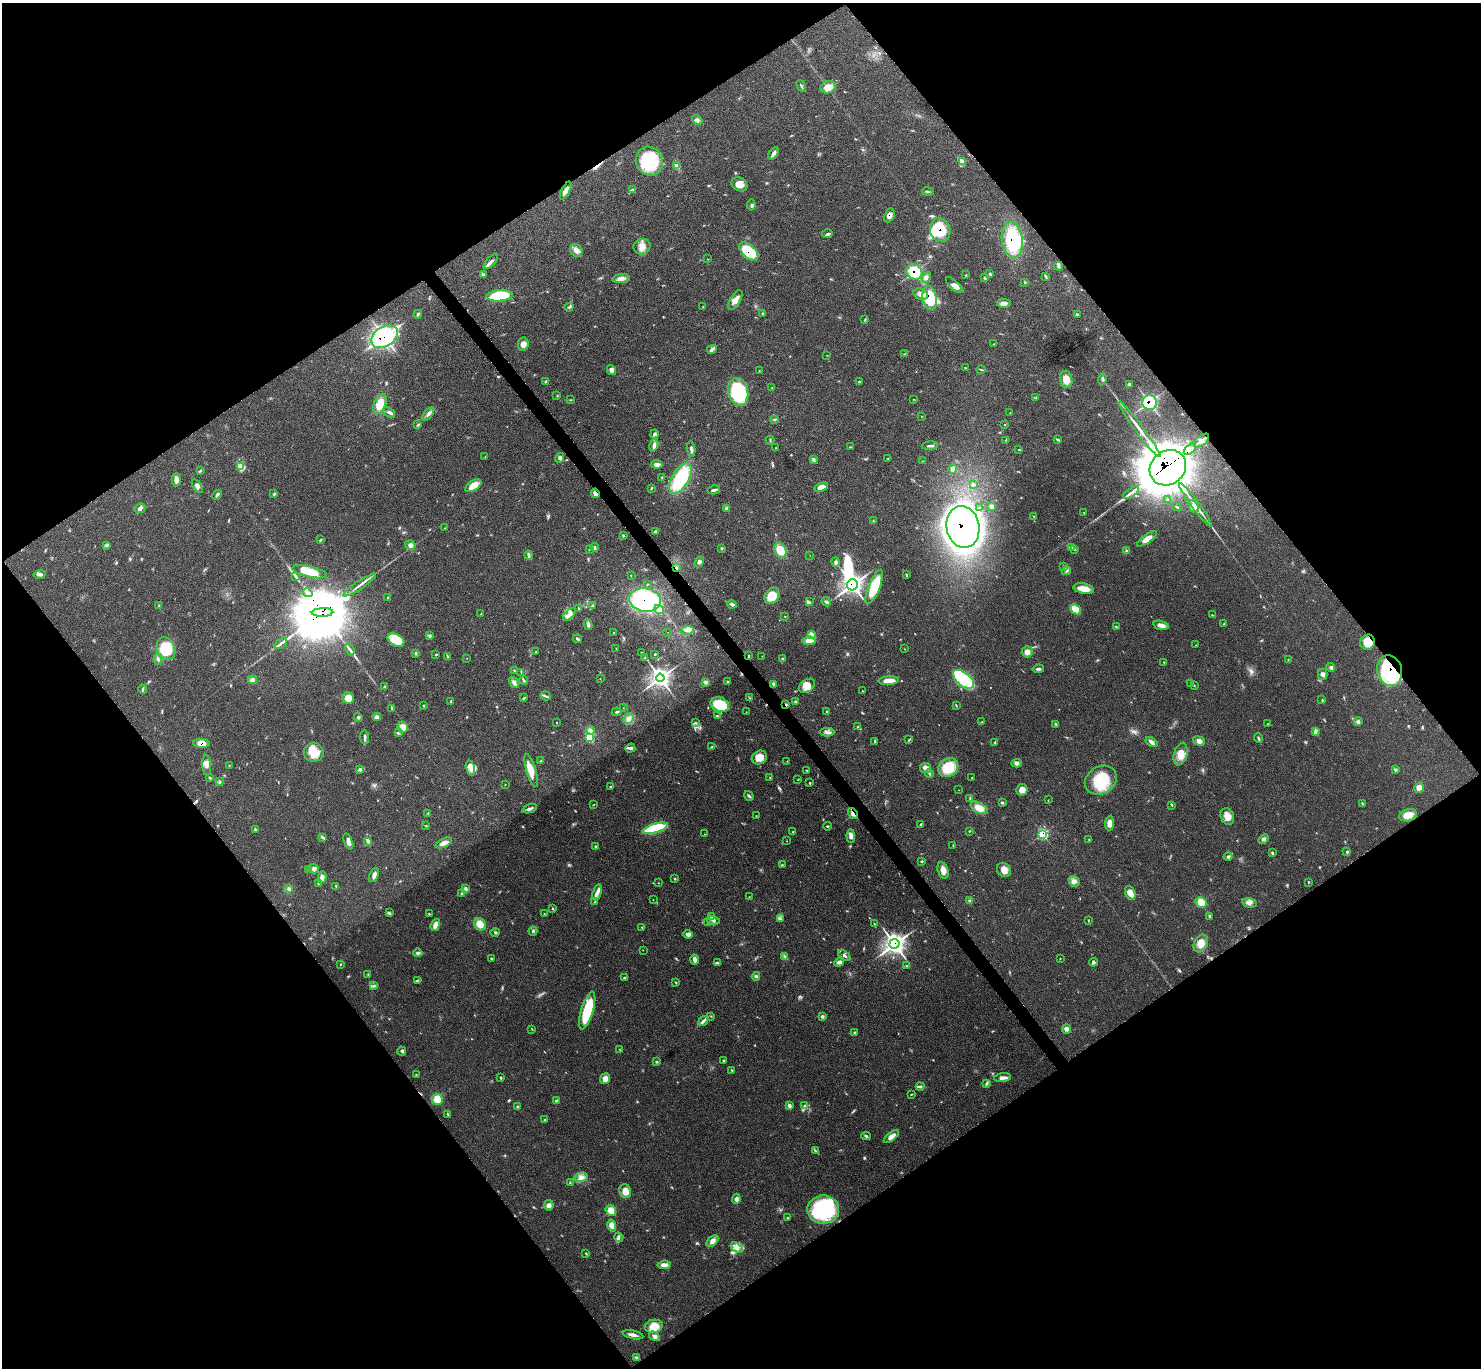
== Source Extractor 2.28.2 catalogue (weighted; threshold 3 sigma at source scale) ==
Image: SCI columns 8-5923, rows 163-5623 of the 5926 x 5923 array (HDU 1 of 3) = the unmasked area's bounding box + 8 px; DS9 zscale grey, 4 x 4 block average (1 PNG px = mean of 4 x 4 image px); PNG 1483 x 1370 px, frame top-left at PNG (2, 3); each listed source drawn as its Kron ellipse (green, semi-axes under 4 px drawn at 4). Shown black and unused: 50% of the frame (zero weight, under 3 of 4 exposures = <1% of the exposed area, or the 3 px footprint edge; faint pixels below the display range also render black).
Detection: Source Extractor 2.28.2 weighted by HDU 2 'WHT'. Background 0.063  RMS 0.0054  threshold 0.0244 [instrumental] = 3 sigma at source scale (4.5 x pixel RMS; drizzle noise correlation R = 1.50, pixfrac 1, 0.05/0.05 arcsec/px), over >= 5 px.
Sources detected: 495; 1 too faint to see at this stretch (4 x 4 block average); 15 inside a brighter object's white glare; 2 cosmic-ray / hot-pixel residue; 1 long thin detection or spike segment (spike, bleed or trail) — neither listed nor drawn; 9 coinciding with a brighter row at this scale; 25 inside a brighter listed object's ellipse — not listed separately; the other 442 listed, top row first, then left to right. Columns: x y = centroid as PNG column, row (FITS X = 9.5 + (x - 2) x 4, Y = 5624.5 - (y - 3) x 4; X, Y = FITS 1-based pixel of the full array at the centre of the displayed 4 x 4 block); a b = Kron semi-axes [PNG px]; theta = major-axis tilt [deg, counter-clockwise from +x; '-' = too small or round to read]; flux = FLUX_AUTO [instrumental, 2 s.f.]
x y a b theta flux
801 86 6 2 -62 3.3
828 87 8 6 18 23
697 120 5 4 - 9.5
773 153 7 4 55 9.8
649 161 15 13 -62 170
963 161 3 3 - 4.6
676 165 4 3 - 7.3
739 184 8 6 -29 31
632 190 3 2 - 3
566 191 9 3 64 20
928 191 6 2 -9 4.1
751 205 5 2 - 4.7
889 215 7 5 65 17
940 230 12 10 -69 99
827 233 5 2 - 4.6
1012 240 17 10 -82 190
642 247 9 7 23 26
576 250 6 6 - 15
749 252 11 6 -43 170
708 259 2 2 - 0.74
491 262 9 3 47 12
1059 266 4 3 - 6.1
914 272 8 7 - 110
483 274 3 3 - 4
989 274 3 2 - 3.8
966 275 2 2 - 1.2
1045 276 2 2 - 1.2
926 277 5 3 - 9.1
984 278 4 2 - 2.5
621 279 9 4 5 16
1025 282 3 2 - 1.6
954 285 11 4 -43 15
921 294 7 5 -25 22
499 296 13 5 6 170
930 298 12 7 -81 140
735 300 11 5 59 26
1004 303 7 4 -1 14
569 307 5 2 - 4.5
703 307 2 2 - 1.4
418 314 4 3 - 4.1
763 314 3 2 - 2.8
1078 315 2 2 - 1.5
865 319 4 2 - 2.5
384 337 14 10 33 430
523 344 7 5 83 20
993 344 2 2 - 1.1
712 349 5 4 - 7.9
905 353 2 2 - 1.2
827 355 2 2 - 1
965 368 3 2 - 1.8
611 370 5 4 - 12
981 370 4 2 - 2.7
759 371 2 2 - 1.1
1066 379 9 6 -79 33
1102 379 5 2 - 5.3
545 382 3 2 - 2.6
859 382 3 2 - 2.5
1130 384 4 3 - 5.3
772 388 2 2 - 1.7
738 392 14 10 -78 270
557 396 2 2 - 1.4
1036 398 2 2 - 0.99
913 399 3 2 - 1.3
571 400 2 2 - 1.8
1149 403 7 7 - 160
380 404 11 6 67 52
389 413 7 3 -40 7.6
1010 413 2 2 - 1.5
428 414 8 3 52 11
921 416 2 2 - 1.1
775 419 2 2 - 1.7
418 425 3 2 - 3
1004 425 2 2 - 1.8
1139 429 34 2 -53 33
654 434 4 4 - 6.8
1057 439 3 2 - 3.7
770 440 4 2 - 3
1006 440 2 2 - 2.2
1201 441 9 5 39 19
654 445 7 3 75 12
930 446 8 2 4 7.6
851 447 2 2 - 1.4
776 448 2 2 - 1.2
691 449 8 3 -83 8
1019 449 2 2 - 1.4
1190 449 7 4 42 20
485 457 2 2 - 1.2
560 458 5 4 - 7.8
888 458 2 2 - 1.5
813 460 3 3 - 4.5
923 461 2 2 - 0.63
657 464 5 3 - 15
240 467 4 2 - 6.8
1168 468 19 16 40 10000
953 469 5 4 - 9.8
200 471 3 2 - 2.6
662 477 3 2 - 1.8
680 478 17 8 59 210
176 480 6 4 88 11
973 484 3 2 - 3.1
197 486 7 3 -55 9.1
473 486 9 5 33 41
821 487 7 4 19 26
651 488 4 2 - 2.9
714 490 6 2 13 7.9
595 493 5 3 - 13
1131 493 9 2 34 12
273 494 3 2 - 2.2
217 495 5 2 - 6.8
1168 500 3 2 - 2.2
1195 505 27 2 -54 32
1193 506 7 4 -60 17
991 507 4 3 - 5.8
1177 507 4 2 - 2.6
140 508 6 4 29 11
726 508 4 3 - 6.4
980 508 2 2 - 1.7
1084 513 2 2 - 1.5
1033 516 2 2 - 1
873 521 3 2 - 2.4
963 527 21 16 -79 1900
445 528 2 2 - 1.1
655 532 4 3 - 5.6
623 536 3 2 - 3.2
1147 539 12 4 36 25
321 540 3 2 - 3
107 545 3 2 - 2.9
410 545 5 4 - 11
595 547 4 2 - 4.6
1071 547 2 2 - 2.5
722 548 3 2 - 2.7
1074 549 3 2 - 2.3
589 550 3 2 - 1.5
780 550 8 5 -65 51
1126 551 2 2 - 3
528 555 4 2 - 4.5
810 556 2 2 - 0.65
699 562 6 3 63 9.6
836 562 5 3 - 7.8
1063 567 3 2 - 1.2
676 568 3 2 - 4.6
1067 571 4 2 - 3.5
310 572 18 5 -13 63
39 574 6 2 13 7.1
631 575 2 2 - 1.6
906 575 4 2 - 3.6
295 576 2 2 - 1.6
648 584 2 2 - 1.3
360 585 19 2 34 18
852 585 5 5 - 850
874 587 18 5 68 120
1084 589 10 5 -13 32
308 593 5 2 - 6.4
772 596 8 7 - 65
387 598 3 2 - 2.4
645 600 16 11 -9 400
809 602 3 2 - 3.3
826 602 5 3 - 5
732 604 5 3 - 8.2
159 605 3 2 - 3.1
592 606 2 2 - 1.8
578 608 3 2 - 1.8
1075 609 6 4 -42 58
659 610 5 4 - 33
322 612 11 4 2 20000
481 614 2 2 - 1.5
569 614 8 3 42 17
1212 615 3 2 - 1.2
785 616 2 2 - 1.4
1224 623 2 2 - 2.1
588 625 5 3 - 9.5
1161 625 8 4 -14 17
1116 626 2 2 - 2.1
688 630 6 4 10 13
613 632 2 2 - 1.3
668 632 2 2 - 0.45
811 634 3 3 - 18
430 635 4 3 - 4.5
577 639 4 2 - 5.1
396 640 9 5 -31 110
809 641 6 3 4 30
1368 642 8 7 - 43
281 643 7 2 37 9.6
1196 645 2 2 - 0.83
166 649 12 9 -67 110
616 649 2 2 - 1.4
905 649 2 2 - 0.89
350 650 6 2 -69 6.9
536 652 2 2 - 2.2
641 652 3 2 - 1.7
1027 652 5 5 - 18
416 653 3 2 - 3.7
655 654 3 2 - 2.5
436 655 3 2 - 2.6
447 656 3 2 - 2.8
749 656 3 2 - 2.9
762 656 2 2 - 0.64
467 658 2 2 - 0.8
645 658 2 2 - 1.7
158 659 6 2 89 4.6
783 659 3 2 - 3.7
1288 660 2 2 - 1.2
1164 662 2 2 - 1.3
1331 668 4 3 - 6.4
1038 669 6 2 9 6.4
514 670 3 2 - 1.9
1390 671 16 12 -73 250
521 672 3 2 - 2.1
1323 674 5 5 - 11
660 678 4 4 - 1500
600 679 2 2 - 0.74
964 679 12 6 -39 420
252 680 4 4 - 7.1
523 680 5 2 - 4.2
889 681 10 3 3 53
514 682 6 4 -56 11
705 682 4 3 - 8.8
728 682 3 2 - 3.3
1191 683 2 2 - 1.5
774 684 3 2 - 7.2
1194 685 2 2 - 1
807 686 9 6 36 22
384 687 3 2 - 2.1
143 689 5 2 - 3.7
862 691 2 2 - 1.1
545 696 5 2 - 5.5
348 698 6 5 - 30
524 698 3 2 - 3.1
749 698 2 2 - 1.3
1322 700 2 2 - 1.6
451 702 3 2 - 5.9
795 702 3 2 - 2.8
786 704 3 2 - 3.4
720 705 10 7 -21 120
424 706 3 2 - 2.5
956 706 3 2 - 1.8
391 708 3 2 - 2.4
623 708 2 2 - 0.84
617 712 5 2 - 4.6
746 712 2 2 - 1.1
826 712 3 2 - 2.3
717 716 3 2 - 3.7
358 717 4 2 - 3.2
377 717 4 4 - 9.5
628 719 6 4 46 18
557 722 2 2 - 1.3
982 722 2 2 - 1.3
1358 722 4 3 - 6.7
696 723 2 2 - 2.1
1056 724 4 2 - 4.6
1268 724 2 2 - 1.2
402 727 6 5 - 31
858 727 3 2 - 2.5
590 730 4 4 - 11
1315 731 4 3 - 6.6
827 732 7 3 0 9.1
398 733 3 2 - 2.9
365 737 7 2 -88 7.5
589 738 4 3 - 95
1258 738 5 2 - 4.1
909 740 3 2 - 2.9
875 741 3 2 - 5
1199 741 6 4 -19 13
995 742 3 2 - 2.1
1152 742 6 3 -35 15
201 743 8 4 -3 30
712 747 4 2 - 4.2
630 748 5 3 - 7.2
314 752 10 9 - 56
1181 754 11 6 75 33
759 758 8 6 27 34
541 761 3 2 - 2.9
787 761 2 2 - 1
1016 763 5 4 - 9.7
207 765 10 3 -85 15
229 765 2 2 - 1.1
948 767 10 9 - 86
470 768 7 4 -77 17
926 768 5 5 - 19
360 769 4 3 - 6.3
807 770 3 2 - 2.5
1395 770 3 2 - 3.6
531 771 17 5 -74 45
929 773 4 2 - 5
769 777 2 2 - 1.3
210 778 3 2 - 3.1
972 778 2 2 - 1.8
798 779 2 2 - 1.4
1101 780 17 13 31 130
220 781 3 2 - 2.1
810 783 3 2 - 2.8
505 784 2 2 - 1
610 787 2 2 - 2
1419 788 5 4 - 18
959 790 2 2 - 0.78
1022 790 6 5 - 24
749 796 5 2 - 5.2
970 798 3 2 - 3
1048 800 2 2 - 1.2
1002 803 3 2 - 3.7
594 804 2 2 - 1.1
1362 804 2 2 - 2.3
1172 805 3 2 - 3
979 808 9 5 -29 41
530 809 7 2 18 9.7
428 813 3 2 - 2
853 813 6 3 -54 11
1408 815 9 6 14 34
756 816 2 2 - 1.2
1227 816 8 6 -68 25
1109 823 7 4 84 21
921 824 4 2 - 3.8
426 826 2 2 - 1.2
827 826 4 2 - 2.8
655 828 13 4 17 200
255 830 3 2 - 2.8
970 831 2 2 - 2.2
793 832 2 2 - 4.8
704 834 2 2 - 0.71
1043 834 4 3 - 100
851 836 7 4 -88 17
322 837 2 2 - 2.4
1089 839 3 2 - 2.1
1263 839 5 3 - 7.3
368 841 3 2 - 3
787 841 2 2 - 0.96
348 842 8 4 -69 16
444 843 9 3 25 24
953 845 3 2 - 1.8
595 846 3 3 - 4.4
1347 852 2 2 - 2
1272 853 3 2 - 3.1
1228 857 4 2 - 4.3
922 861 3 2 - 2.9
782 865 3 2 - 1.8
314 869 5 4 - 10
308 870 3 2 - 2.7
943 870 8 5 -74 22
1004 870 7 6 - 24
374 875 7 3 67 14
322 877 6 4 78 14
675 879 2 2 - 2.9
1074 881 6 5 - 14
1309 882 2 2 - 1.6
658 883 2 2 - 1.3
318 884 2 2 - 1.6
336 886 3 2 - 2
289 888 3 3 - 5.7
465 888 3 2 - 3
462 893 3 2 - 2.4
597 893 8 4 72 13
1130 893 7 5 -69 27
749 897 2 2 - 0.89
653 900 2 2 - 1.1
970 900 2 2 - 2.5
595 902 2 2 - 2.3
1201 902 6 5 - 44
1250 903 7 4 -11 14
553 909 2 2 - 2.7
389 913 2 2 - 2.1
544 913 2 2 - 1.3
429 914 2 2 - 2.7
712 916 3 2 - 3.1
1209 916 2 2 - 2
781 919 3 2 - 1.8
713 920 7 3 -15 7.3
1088 920 3 2 - 1.8
708 923 2 2 - 0.95
480 924 6 5 - 38
874 924 3 2 - 2.5
435 925 6 4 71 19
642 927 3 2 - 2.8
533 931 4 2 - 4.7
495 932 4 2 - 3.8
688 934 4 3 - 17
1201 943 9 6 63 29
895 944 5 5 - 1200
643 950 2 2 - 1
418 953 4 3 - 5.9
844 955 7 3 -37 7.9
785 956 2 2 - 1.6
491 958 2 2 - 2.4
1060 958 2 2 - 1.3
695 959 5 2 - 19
839 962 5 3 - 11
1093 962 4 3 - 5.4
717 963 3 3 - 4.6
340 964 2 2 - 1.3
906 966 2 2 - 1.8
368 974 3 2 - 2.5
756 976 4 3 - 6.2
624 978 4 2 - 4
417 980 3 2 - 2.7
676 982 2 2 - 1.8
374 986 3 3 - 4.2
587 1011 19 6 73 160
711 1016 2 2 - 1.9
822 1016 4 3 - 5.3
703 1021 5 3 - 8.1
532 1029 2 2 - 1.5
1066 1029 5 4 - 14
855 1033 3 2 - 3.8
620 1049 3 2 - 1.1
402 1051 4 3 - 5.8
723 1060 2 2 - 2
657 1062 2 2 - 3
731 1070 3 2 - 1.6
416 1075 2 2 - 1.4
500 1078 3 2 - 3.1
1003 1078 8 3 6 12
605 1079 5 5 - 22
987 1083 3 2 - 2.4
920 1087 4 3 - 5.4
911 1095 2 2 - 1.8
437 1099 5 5 - 41
556 1101 3 3 - 4.4
789 1105 4 3 - 7.4
804 1105 2 2 - 1.5
517 1107 3 2 - 3.4
448 1115 3 2 - 2.7
545 1120 3 2 - 2
866 1136 4 2 - 4.8
891 1137 9 4 38 19
816 1151 3 2 - 1.8
581 1177 7 4 14 15
570 1183 2 2 - 1.9
625 1191 7 6 - 29
736 1199 5 3 - 8.9
549 1205 5 5 - 11
823 1210 16 14 -1 290
611 1211 6 4 -52 26
787 1218 2 2 - 2
612 1226 6 4 -77 23
619 1237 5 3 - 6.6
712 1241 7 4 44 15
737 1247 6 4 -33 15
586 1253 2 2 - 1.5
664 1265 6 4 6 19
654 1326 9 6 10 45
633 1335 10 3 -11 14
654 1336 6 4 -33 9.4
637 1357 3 2 - 3.8
Overlapping masked pixels (flux is a lower limit): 22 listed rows (the first 20) at x y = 889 215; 940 230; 1012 240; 749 252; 914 272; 930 298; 384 337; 1149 403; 1168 468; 595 493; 963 527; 676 568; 852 585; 645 600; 322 612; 1368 642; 1390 671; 786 704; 201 743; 853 813
Diffuse or blended objects may show on this block-average render without a row.